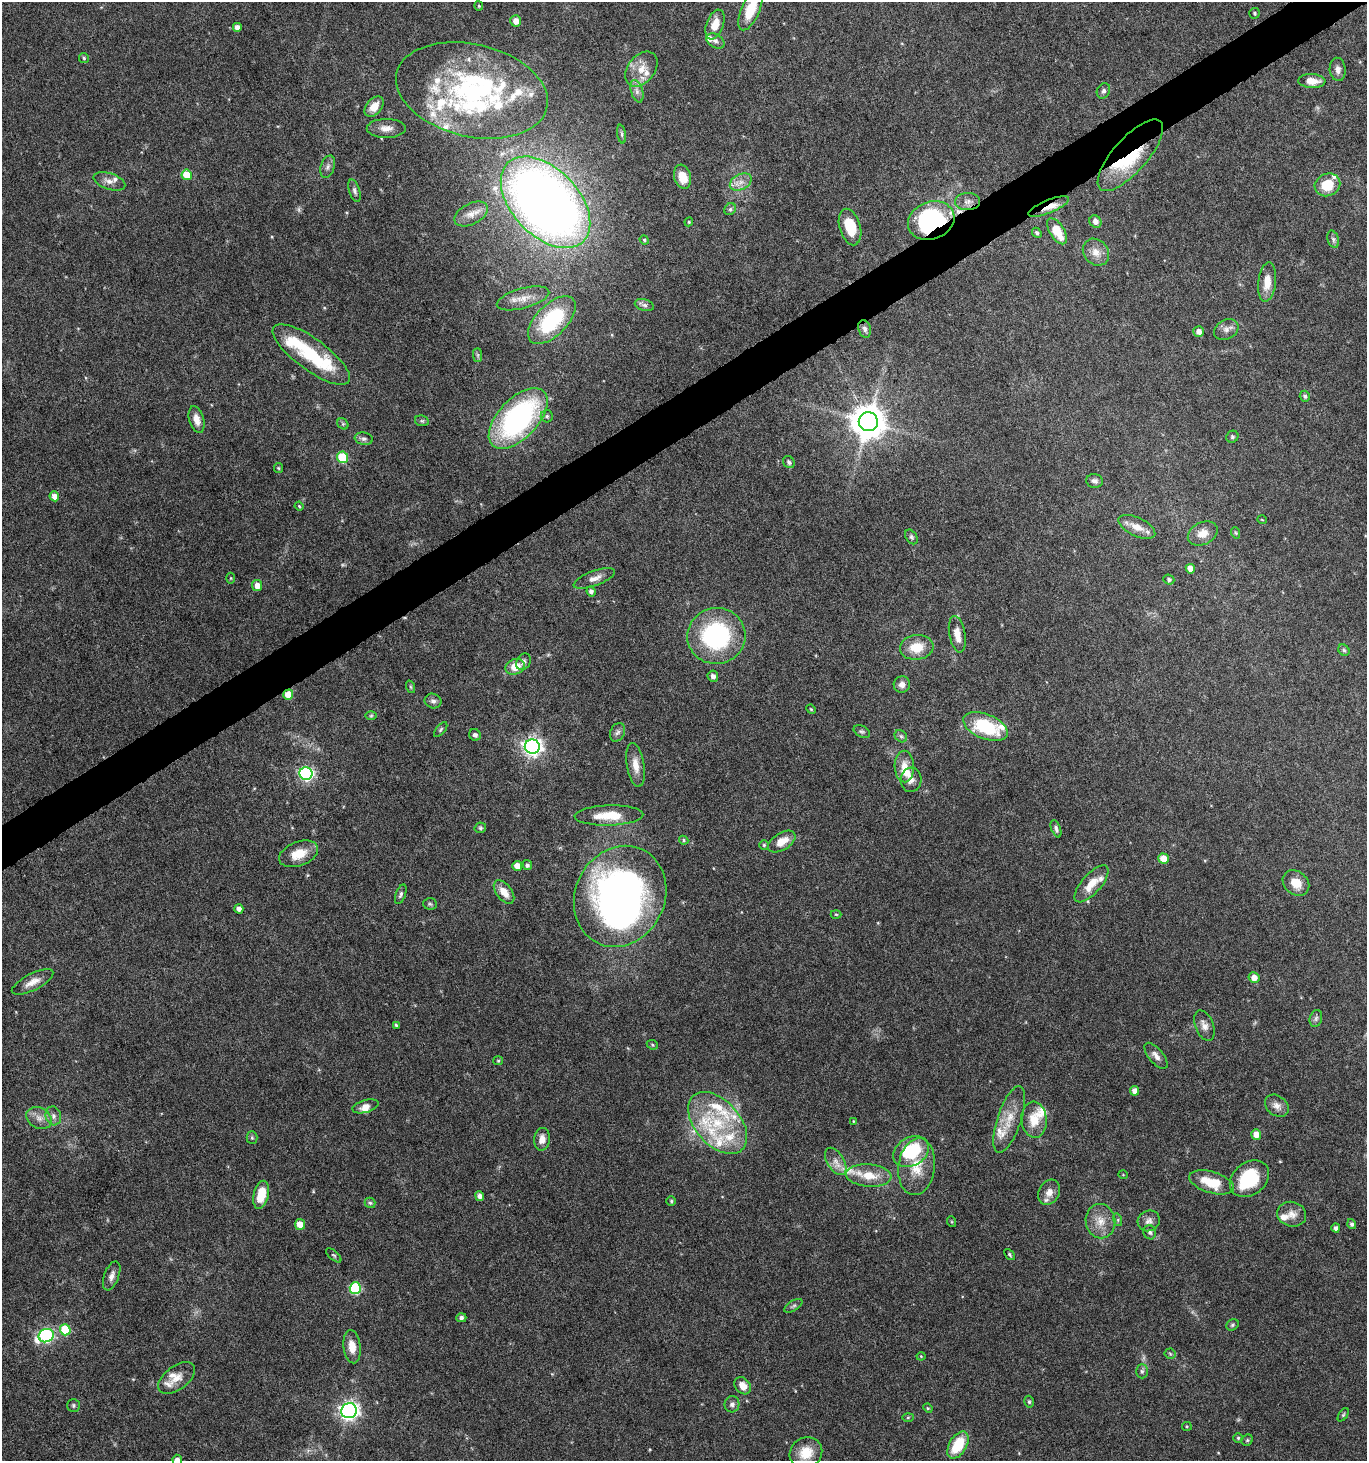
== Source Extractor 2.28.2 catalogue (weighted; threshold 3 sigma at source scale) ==
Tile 10 of 4 x 4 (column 2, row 3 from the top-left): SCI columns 1543-2907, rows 1464-2922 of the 5751 x 5852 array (HDU 1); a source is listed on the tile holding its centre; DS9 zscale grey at full resolution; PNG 1369 x 1463 px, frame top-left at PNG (2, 2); each listed source drawn as its Kron ellipse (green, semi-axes under 4 px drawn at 4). Shown black and unused: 3% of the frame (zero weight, under 5 of 10 exposures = <1% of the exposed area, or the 3 px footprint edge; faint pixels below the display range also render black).
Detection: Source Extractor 2.28.2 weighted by HDU 2 'WHT'; one run over the whole footprint, this tile lists its part. Background 0.0317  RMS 0.0015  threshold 0.00604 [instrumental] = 3 sigma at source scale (4.09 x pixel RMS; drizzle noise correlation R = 1.36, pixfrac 0.8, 0.0396/0.0396 arcsec/px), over >= 5 px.
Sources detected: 227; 2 too faint to see at this stretch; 5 inside a brighter object's white glare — neither listed nor drawn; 35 inside a brighter listed object's ellipse — not listed separately; the other 185 listed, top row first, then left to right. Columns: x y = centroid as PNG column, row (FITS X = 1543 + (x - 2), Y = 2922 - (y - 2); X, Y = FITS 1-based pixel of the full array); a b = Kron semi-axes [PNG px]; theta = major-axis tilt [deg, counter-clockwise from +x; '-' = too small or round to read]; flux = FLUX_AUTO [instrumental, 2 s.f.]
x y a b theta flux
479 6 4 4 - 0.15
750 10 22 9 66 3.9
1254 13 5 5 - 0.23
516 21 6 5 - 0.92
715 24 15 8 70 2
237 27 4 4 - 0.79
715 41 9 6 -30 0.53
84 58 5 5 - 0.22
641 69 19 13 52 2.3
1338 69 11 8 -84 0.74
1312 81 13 7 -3 1.7
472 90 77 46 -13 27
637 91 11 6 -72 0.61
1103 91 8 6 64 0.36
374 107 11 7 50 1.7
386 128 19 9 0 1.3
622 134 9 4 -79 0.29
1130 155 45 17 49 11
328 167 11 7 72 0.53
187 175 5 5 - 3.1
682 177 12 8 -72 2.4
109 181 16 8 -18 0.96
741 182 11 7 28 1
1327 185 13 11 22 3.4
354 191 12 5 -72 0.43
968 201 12 8 2 0.83
546 202 55 33 -46 150
1049 207 22 6 23 1.8
730 209 6 5 - 0.3
471 214 18 10 28 1.3
931 221 24 18 20 23
1095 221 6 5 - 0.71
689 222 4 4 - 0.14
850 227 19 10 -74 3.8
1057 231 15 7 -58 3.1
1037 233 5 4 - 0.29
1333 239 9 5 -72 0.36
644 240 5 4 - 0.17
1096 252 14 12 -50 1.4
1267 282 20 9 83 1.9
523 298 27 10 15 1.9
644 305 10 5 -16 0.46
552 320 30 15 45 12
865 329 9 6 -74 0.53
1226 329 13 9 28 0.83
1199 331 5 5 - 0.86
311 354 46 15 -36 9.2
478 355 7 4 -90 0.26
1305 396 5 5 - 0.33
547 416 6 6 - 0.31
518 418 37 20 47 32
197 419 14 7 -75 1.1
422 421 7 5 -11 0.25
868 422 9 9 - 310
343 424 6 5 - 0.24
1232 437 6 5 - 0.26
364 439 9 6 -10 0.42
343 457 5 5 - 7.7
789 462 6 5 - 0.41
278 468 5 4 - 0.15
1095 481 8 7 - 0.49
54 496 5 5 - 1.1
299 506 4 3 - 0.14
1262 520 5 3 - 0.11
1137 527 20 9 -25 1.8
1203 533 16 11 27 1.4
1236 533 6 3 -71 0.16
911 537 8 5 -54 0.3
1190 569 5 4 - 1.1
231 578 5 3 - 0.14
594 578 22 7 20 1.1
1169 579 5 5 - 0.31
257 585 5 5 - 1.4
591 592 5 4 - 0.44
957 634 18 8 -80 1.6
716 636 29 28 - 18
917 647 17 12 7 2.9
1344 650 6 5 - 0.23
523 662 9 6 62 0.47
515 667 10 7 22 2
713 676 6 5 - 0.59
902 684 8 8 - 0.76
411 687 6 4 -71 0.18
288 695 5 5 - 2.1
433 701 8 7 - 0.51
811 709 5 4 - 0.16
371 716 6 4 1 0.2
985 727 23 12 -22 8.4
441 730 9 4 50 0.25
862 731 9 5 -28 0.3
617 732 10 7 65 0.45
475 735 6 5 - 0.45
901 736 7 5 -43 0.29
532 747 7 7 - 63
636 765 22 8 -80 1.6
904 766 16 9 -89 1.6
306 774 6 6 - 27
911 780 12 10 86 0.88
609 815 34 10 2 3.7
480 828 6 5 - 0.23
1056 829 9 4 -71 0.38
684 840 5 4 - 0.19
782 842 15 8 32 1.9
764 845 5 5 - 0.2
299 854 20 12 21 2.6
1163 858 5 5 - 1.9
527 865 5 4 - 0.35
517 866 5 5 - 1.2
1296 883 14 11 -41 1.9
1092 884 23 9 49 2.4
504 892 13 7 -53 1.7
401 894 10 5 69 0.34
620 896 52 44 64 64
430 904 7 5 -3 0.25
239 909 5 4 - 0.69
836 914 5 3 - 0.14
1254 978 5 5 - 1.2
33 982 23 8 27 1.4
1316 1018 8 6 73 0.41
396 1025 4 3 - 0.17
1204 1025 16 9 -68 0.96
652 1045 6 4 -23 0.19
1156 1056 16 7 -51 0.86
498 1061 5 4 - 0.15
1135 1091 5 4 - 0.91
365 1106 13 6 16 1
1277 1106 13 10 -38 0.94
53 1116 9 7 -75 0.64
39 1118 13 10 -30 1.2
1009 1119 35 12 71 3
1034 1120 18 12 -86 2.7
854 1121 4 3 - 0.12
718 1123 36 22 -48 8.4
1256 1134 5 5 - 1.4
252 1138 6 5 - 0.23
542 1139 11 8 85 1
911 1152 19 14 30 8.1
836 1161 15 8 -59 1.1
917 1167 28 18 83 3.8
869 1175 23 11 -4 2.9
1123 1175 5 3 - 0.099
1249 1179 21 16 38 8.1
1212 1182 23 10 -16 4
1049 1192 13 10 62 1.3
261 1195 14 7 77 2.7
480 1196 5 4 - 0.62
671 1201 5 5 - 0.21
370 1203 5 5 - 0.23
1292 1214 15 12 -14 1.2
1118 1220 6 4 -73 0.2
1100 1221 17 15 -80 2.1
1149 1221 11 10 - 0.77
952 1222 5 3 - 0.13
300 1224 5 5 - 1.7
1352 1224 5 4 - 0.32
1336 1228 4 4 - 0.5
1150 1232 7 6 - 0.33
1009 1254 6 4 -47 0.21
334 1255 9 4 -41 0.21
112 1276 15 7 69 0.81
355 1288 6 5 - 12
793 1306 10 5 32 0.31
461 1318 5 4 - 0.38
1232 1325 6 5 - 0.25
65 1330 5 5 - 4.9
46 1336 8 6 21 25
352 1347 16 8 -83 1.7
1170 1354 5 5 - 0.22
921 1356 4 4 - 0.13
1142 1371 7 6 - 0.34
177 1378 21 12 36 1.8
743 1386 9 7 -49 1.4
1029 1402 6 4 -74 0.22
732 1404 8 7 - 0.51
73 1405 6 6 - 0.28
928 1408 5 4 - 0.16
349 1411 8 7 - 61
1343 1415 7 4 55 0.2
908 1417 5 4 - 0.17
1187 1426 5 4 - 0.16
1238 1438 5 5 - 0.2
1247 1440 6 5 - 0.23
958 1445 15 8 59 4.9
806 1453 17 15 34 2.9
177 1460 5 5 - 0.72
Overlapping masked pixels (flux is a lower limit): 4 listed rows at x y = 1130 155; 1049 207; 931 221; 288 695
Isophote crosses this tile's border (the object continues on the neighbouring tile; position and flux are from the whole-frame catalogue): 2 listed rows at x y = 750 10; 177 1460